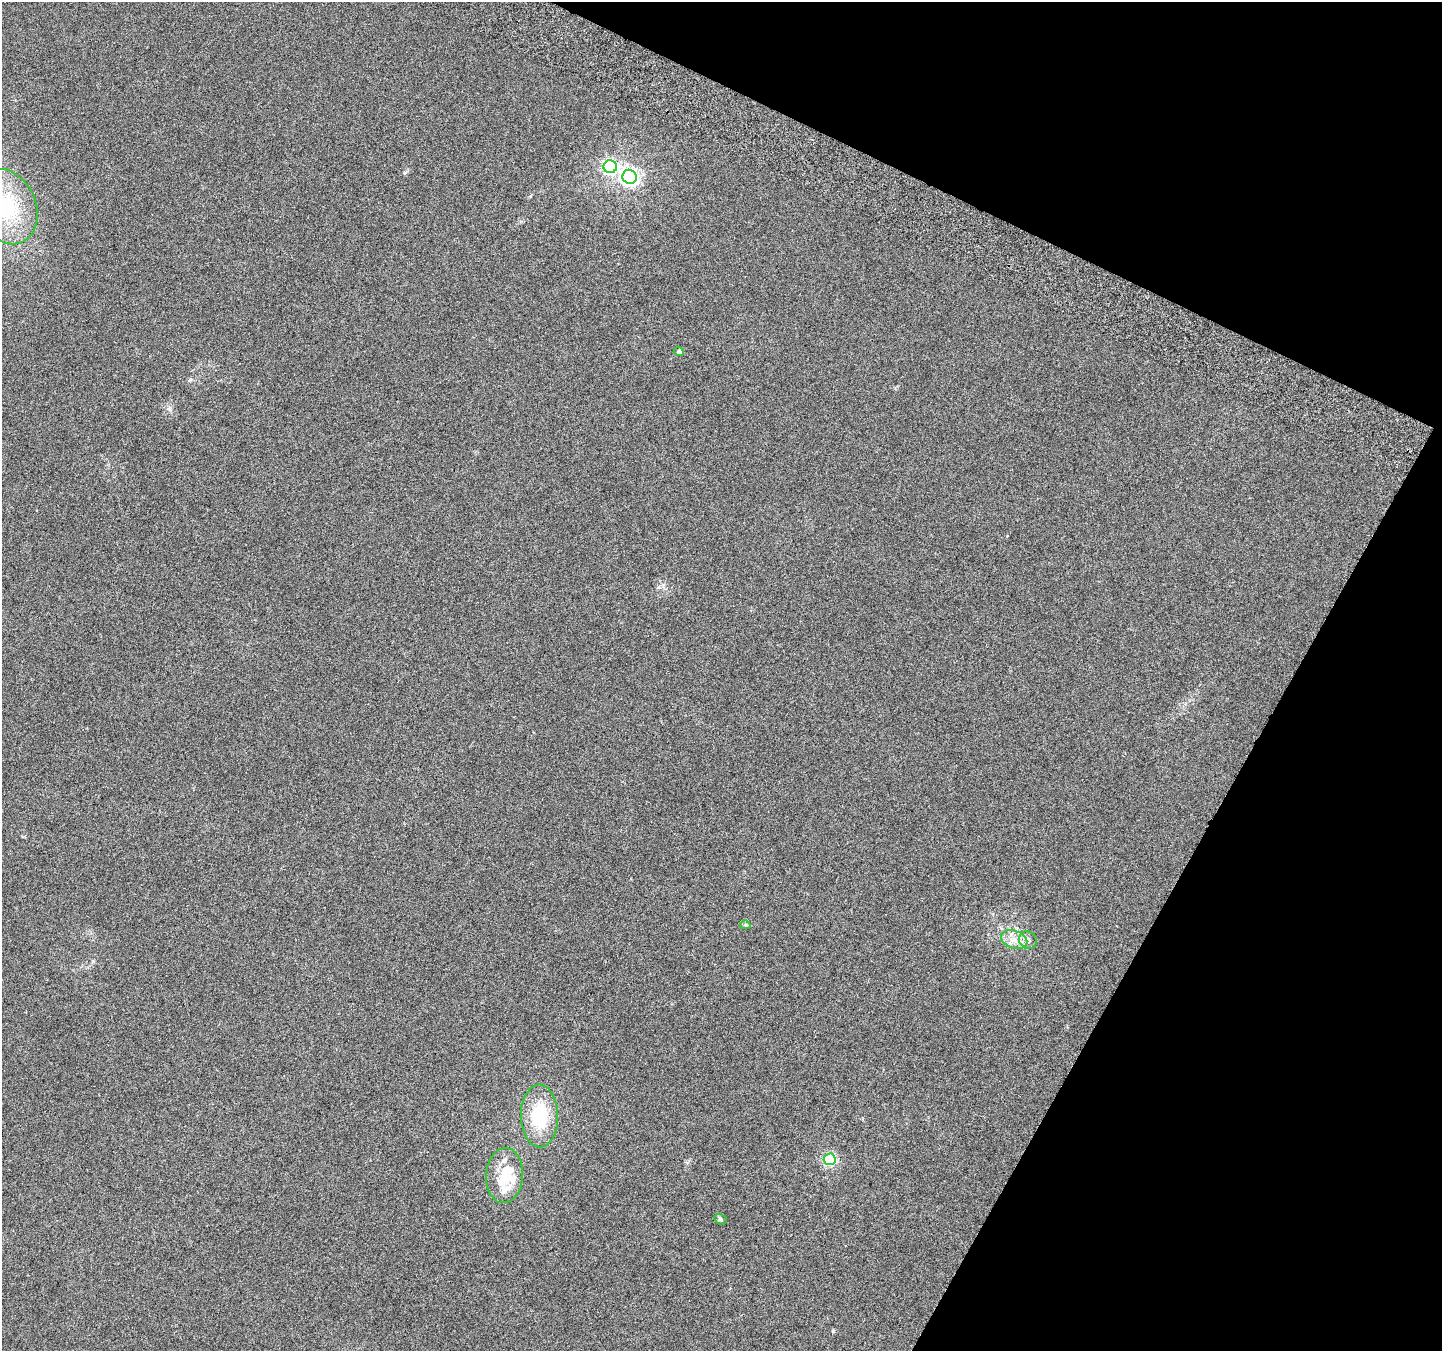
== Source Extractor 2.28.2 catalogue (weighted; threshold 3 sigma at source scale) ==
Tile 8 of 4 x 4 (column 4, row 2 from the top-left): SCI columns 4349-5788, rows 2949-4297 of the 5825 x 5965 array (HDU 1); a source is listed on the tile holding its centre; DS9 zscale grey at full resolution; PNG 1444 x 1353 px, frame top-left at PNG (2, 2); each listed source drawn as its Kron ellipse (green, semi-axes under 4 px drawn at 4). Shown black and unused: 23% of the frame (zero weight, under 3 of 6 exposures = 3% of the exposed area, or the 3 px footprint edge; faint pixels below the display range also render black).
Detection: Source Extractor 2.28.2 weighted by HDU 2 'WHT'; one run over the whole footprint, this tile lists its part. Background 0.00842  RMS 0.0029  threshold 0.0119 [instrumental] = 3 sigma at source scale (4.09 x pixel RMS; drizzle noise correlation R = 1.36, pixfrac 0.8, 0.0396/0.0396 arcsec/px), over >= 5 px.
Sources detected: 15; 1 inside a brighter object's white glare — neither listed nor drawn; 3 inside a brighter listed object's ellipse — not listed separately; the other 11 listed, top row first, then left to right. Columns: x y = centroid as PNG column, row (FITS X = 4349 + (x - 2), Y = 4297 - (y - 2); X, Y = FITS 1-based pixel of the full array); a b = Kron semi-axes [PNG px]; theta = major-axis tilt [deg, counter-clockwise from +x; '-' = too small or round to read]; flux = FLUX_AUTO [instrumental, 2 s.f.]
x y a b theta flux
610 167 6 6 - 55
630 177 7 7 - 100
6 207 39 29 -66 23
679 351 5 4 - 0.86
745 925 5 4 - 0.41
1014 939 13 9 -17 2.6
1028 940 9 8 - 1.3
540 1116 31 18 -89 14
830 1159 6 6 - 35
505 1176 28 18 86 7.1
720 1219 6 5 - 0.52
Isophote crosses this tile's border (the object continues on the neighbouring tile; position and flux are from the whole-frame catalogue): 1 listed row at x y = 6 207
Unlisted compact peaks at least as high as the median listed source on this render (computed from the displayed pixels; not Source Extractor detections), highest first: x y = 190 380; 833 1331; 405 172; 169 409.